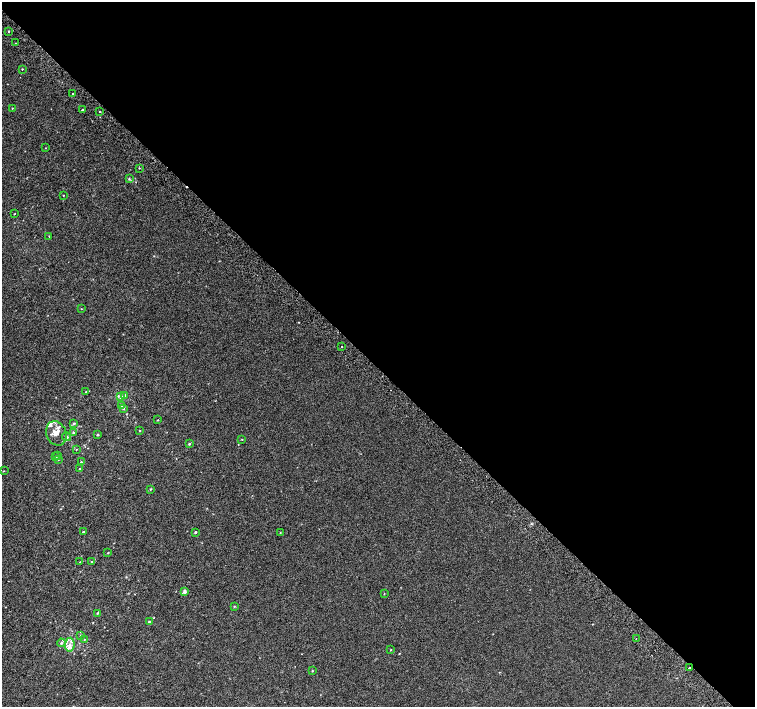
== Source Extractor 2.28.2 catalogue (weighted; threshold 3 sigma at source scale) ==
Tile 8 of 4 x 4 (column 4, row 2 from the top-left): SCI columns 4555-6060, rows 3071-4480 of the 6091 x 6076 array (HDU 1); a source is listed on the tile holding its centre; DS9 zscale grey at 2 x 2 block average (1 PNG px = mean of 2 x 2 image px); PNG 757 x 709 px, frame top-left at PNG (2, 2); each listed source drawn as its Kron ellipse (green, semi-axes under 4 px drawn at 4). Shown black and unused: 52% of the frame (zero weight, under 2 of 3 exposures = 2% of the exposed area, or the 3 px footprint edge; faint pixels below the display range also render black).
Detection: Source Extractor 2.28.2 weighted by HDU 2 'WHT'; one run over the whole footprint, this tile lists its part. Background 0.00858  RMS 0.007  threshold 0.0316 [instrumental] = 3 sigma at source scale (4.5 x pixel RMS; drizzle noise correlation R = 1.50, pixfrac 1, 0.0396/0.0396 arcsec/px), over >= 5 px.
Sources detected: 66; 2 cosmic-ray / hot-pixel residue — neither listed nor drawn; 8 inside a brighter listed object's ellipse — not listed separately; the other 56 listed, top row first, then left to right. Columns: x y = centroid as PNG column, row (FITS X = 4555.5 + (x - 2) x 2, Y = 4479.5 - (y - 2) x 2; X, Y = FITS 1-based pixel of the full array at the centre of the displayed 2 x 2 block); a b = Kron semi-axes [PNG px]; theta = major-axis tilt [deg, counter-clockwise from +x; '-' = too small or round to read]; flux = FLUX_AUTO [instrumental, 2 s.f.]
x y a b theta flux
8 31 2 2 - 1.4
16 43 2 2 - 0.74
22 69 2 2 - 1.1
73 93 2 2 - 1.7
12 108 2 2 - 0.76
82 110 2 2 - 2.7
100 111 2 2 - 2.1
45 148 2 2 - 0.57
139 168 3 2 - 0.76
129 179 3 3 - 1.5
63 195 2 2 - 0.8
14 214 2 2 - 1.1
49 236 2 2 - 0.75
81 309 2 2 - 0.48
342 346 2 2 - 1.3
85 392 2 2 - 0.68
124 395 3 3 - 2.9
121 397 3 3 - 3.2
122 406 3 3 - 1.5
123 408 3 3 - 1.4
158 420 2 2 - 0.58
74 423 3 2 - 2
140 431 3 2 - 0.86
73 432 3 2 - 0.72
56 433 12 10 -66 14
98 435 3 2 - 1.5
66 437 4 4 - 3.1
242 439 2 2 - 0.75
189 444 3 2 - 1.5
76 449 3 2 - 0.64
58 456 3 2 - 1.1
56 457 2 2 - 1.3
58 459 3 2 - 1.2
81 462 2 2 - 1.3
80 469 2 2 - 1.6
4 471 3 2 - 0.76
151 489 2 2 - 1.3
83 532 3 2 - 1.8
195 532 2 2 - 2.1
280 533 2 2 - 0.78
108 553 2 2 - 0.93
80 562 3 2 - 1
92 562 2 2 - 1.6
184 592 3 2 - 5.8
384 594 3 2 - 0.68
234 606 3 2 - 1.2
97 613 3 2 - 1.4
149 622 2 2 - 4.1
80 636 2 2 - 0.66
84 639 3 2 - 1
636 639 2 2 - 3.5
61 643 4 3 - 2.7
70 645 7 5 84 6.4
391 650 2 2 - 0.79
689 667 2 2 - 6.9
312 671 2 2 - 0.99
Overlapping masked pixels (flux is a lower limit): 1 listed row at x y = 689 667